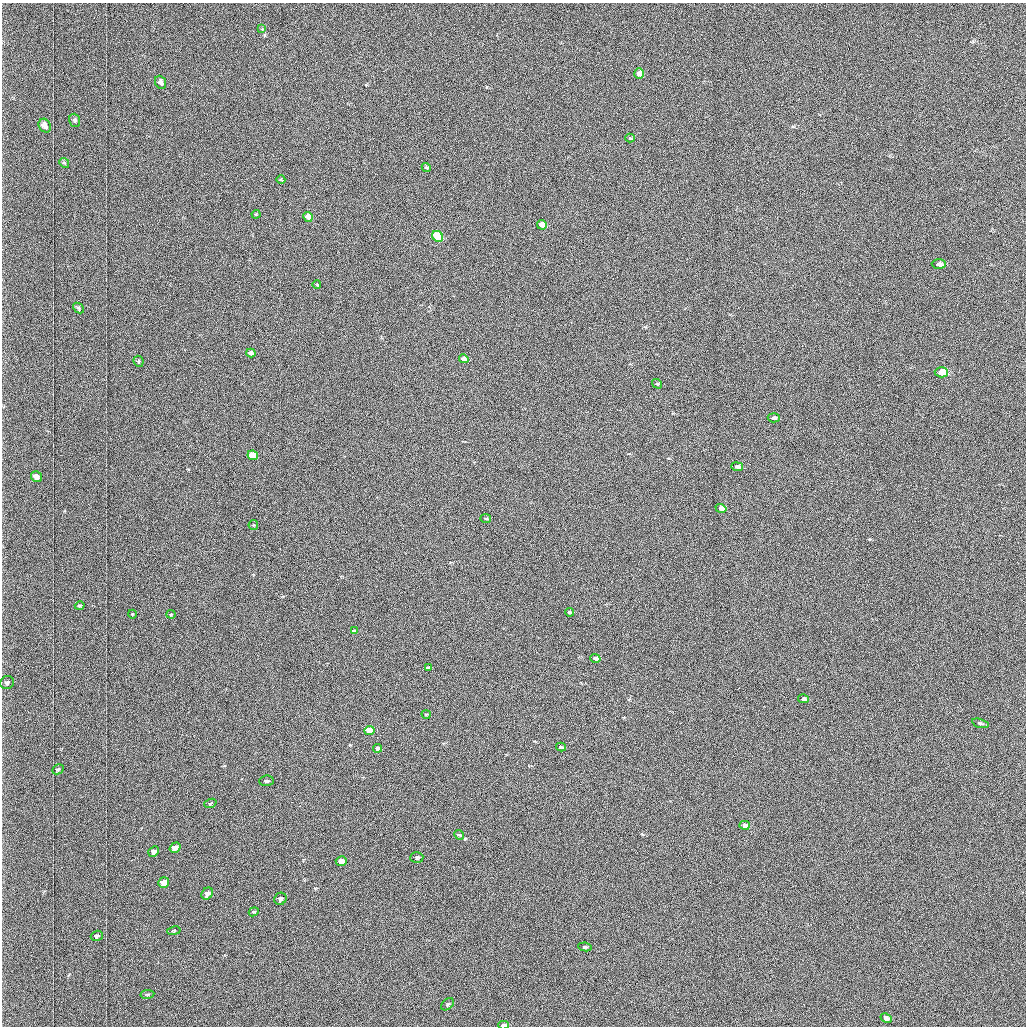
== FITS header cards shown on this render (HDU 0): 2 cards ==
NAXIS1  =                 1024 /fastest changing axis
NAXIS2  =                 1024 /next to fastest changing axis

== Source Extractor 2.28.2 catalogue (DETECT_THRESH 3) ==
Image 1024 x 1024 px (HDU 0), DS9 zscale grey, 1 PNG px = 1 image px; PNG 1028 x 1028 px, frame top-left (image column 1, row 1024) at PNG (2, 3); each listed source drawn as its Kron ellipse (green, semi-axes under 4 px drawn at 4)
Background 1030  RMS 5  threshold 15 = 3 sigma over >= 5 px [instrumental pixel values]
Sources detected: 62; all 62 listed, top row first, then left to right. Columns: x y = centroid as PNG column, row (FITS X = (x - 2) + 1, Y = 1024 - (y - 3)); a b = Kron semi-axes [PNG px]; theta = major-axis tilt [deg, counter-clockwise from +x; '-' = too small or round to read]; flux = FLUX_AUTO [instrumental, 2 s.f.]
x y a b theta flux
262 29 4 4 - 340
639 73 5 5 - 2000
161 82 7 5 -66 2000
75 120 7 5 -72 760
45 126 7 6 - 2800
630 138 5 4 - 350
64 163 5 4 - 440
426 167 5 4 - 530
281 180 4 3 - 300
256 214 4 4 - 320
308 217 5 4 - 2800
542 225 5 4 - 3600
438 236 6 5 - 18000
939 264 7 5 -1 1500
317 285 4 3 - 250
78 308 6 4 -41 610
251 353 4 4 - 1200
464 359 5 4 - 2500
139 361 6 5 - 500
941 372 6 5 - 9900
657 384 5 4 - 470
774 418 6 4 -5 940
253 455 5 4 - 8300
737 467 6 4 -9 1200
36 477 5 5 - 2300
721 508 5 4 - 4800
486 518 5 3 - 360
253 525 5 4 - 380
80 606 5 4 - 470
570 612 4 3 - 640
132 614 4 3 - 240
171 614 4 4 - 330
354 631 4 3 - 580
595 658 5 3 - 1500
428 668 4 3 - 740
7 683 7 6 - 950
804 699 5 3 - 1200
426 714 5 3 - 260
980 723 8 4 -15 550
369 731 5 4 - 11000
561 747 5 3 - 760
377 748 4 4 - 1300
58 769 6 4 27 610
266 781 7 5 4 820
210 803 6 4 20 480
745 825 5 4 - 1500
459 835 5 4 - 390
175 848 6 4 35 2600
154 851 6 5 - 1300
417 857 6 5 - 850
341 861 5 5 - 3400
164 883 6 5 - 6200
207 893 6 5 - 2300
280 899 6 5 - 1100
254 912 5 4 - 440
174 931 7 3 9 360
97 936 6 5 - 810
585 947 6 4 -10 480
147 994 7 3 9 410
447 1004 7 5 40 580
886 1018 6 4 -27 1200
503 1025 5 3 - 1500
At the frame edge (FLAGS 8, measured only in part): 1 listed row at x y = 503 1025

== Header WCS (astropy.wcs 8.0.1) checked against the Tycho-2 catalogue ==
Header WCS as astropy/WCSLIB reads it (applying the file's SIP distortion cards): RA---TAN-SIP/DEC--TAN-SIP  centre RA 03:06:50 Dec +48:56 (46.71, +48.94 deg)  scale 1.67 arcsec/px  FOV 28.5' x 28.6'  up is -179 deg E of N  parity flipped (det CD > 0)
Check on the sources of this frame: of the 60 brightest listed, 21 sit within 2.5 arcsec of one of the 34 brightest Tycho-2 stars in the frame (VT <= 12.17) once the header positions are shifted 0.27 arcsec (0.26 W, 0.07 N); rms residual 1.09 arcsec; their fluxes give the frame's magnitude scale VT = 19.67 - 2.5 log10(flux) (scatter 0.25 mag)
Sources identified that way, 21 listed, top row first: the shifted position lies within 2.5 arcsec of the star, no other Tycho-2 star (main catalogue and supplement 1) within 5.0 arcsec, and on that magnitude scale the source's flux lands within +1.5 / -3 mag of the star's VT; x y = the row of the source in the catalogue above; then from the Tycho-2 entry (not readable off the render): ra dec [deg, ICRS J2000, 3 dp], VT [Tycho-2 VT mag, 2 dp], TYC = Tycho-2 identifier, HIP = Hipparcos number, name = IAU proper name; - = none
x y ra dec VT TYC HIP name
639 73 46.616 +48.736 11.76 3314-1619-1 - -
45 126 47.035 +48.756 11.63 3318-1002-1 - -
308 217 46.851 +48.800 10.96 3318-412-1 - -
542 225 46.686 +48.806 10.73 3318-1207-1 - -
438 236 46.759 +48.810 9.54 3318-20-1 - -
939 264 46.407 +48.826 11.40 3318-1121-1 - -
251 353 46.893 +48.863 11.43 3318-844-1 - -
941 372 46.405 +48.876 9.33 3318-744-1 - -
774 418 46.524 +48.896 11.94 3318-478-1 - -
253 455 46.892 +48.911 10.59 3318-510-1 - -
36 477 47.045 +48.919 11.50 3318-988-1 - -
721 508 46.562 +48.938 10.40 3318-18-1 - -
804 699 46.505 +49.027 11.73 3318-502-1 - -
369 731 46.813 +49.039 9.70 3318-216-1 - -
745 825 46.548 +49.085 12.06 3318-1128-1 - -
175 848 46.952 +49.092 11.30 3318-80-1 - -
341 861 46.834 +49.100 10.69 3318-1528-1 - -
164 883 46.960 +49.108 10.19 3318-1062-1 - -
207 893 46.930 +49.114 11.35 3318-390-1 - -
280 899 46.878 +49.117 12.15 3318-918-1 - -
503 1025 46.721 +49.177 11.40 3318-150-1 - -